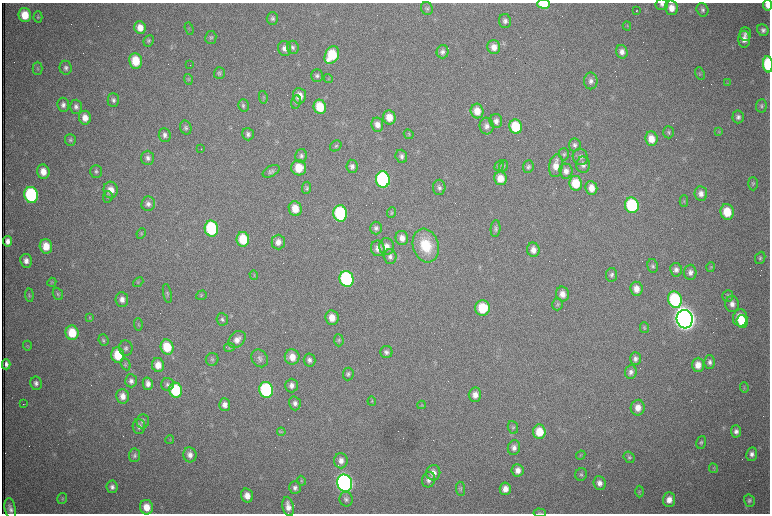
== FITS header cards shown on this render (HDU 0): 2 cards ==
NAXIS1  =                 1536 /fastest changing axis
NAXIS2  =                 1023 /next to fastest changing axis

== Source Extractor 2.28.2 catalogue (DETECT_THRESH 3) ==
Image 1536 x 1023 px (HDU 0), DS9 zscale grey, zoomed out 1/2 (1 PNG px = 2 x 2 image px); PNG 772 x 516 px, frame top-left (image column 1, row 1022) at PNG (2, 3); each listed source drawn as its Kron ellipse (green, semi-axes under 4 px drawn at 4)
Background 984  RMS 15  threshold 45.5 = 3 sigma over >= 5 px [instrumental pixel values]
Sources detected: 299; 80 cannot appear on this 1/2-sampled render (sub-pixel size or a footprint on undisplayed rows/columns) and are neither listed nor drawn; the other 219 listed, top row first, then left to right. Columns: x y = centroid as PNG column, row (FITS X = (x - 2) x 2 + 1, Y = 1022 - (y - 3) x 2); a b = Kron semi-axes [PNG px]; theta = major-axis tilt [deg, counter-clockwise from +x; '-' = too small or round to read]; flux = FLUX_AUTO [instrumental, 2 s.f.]
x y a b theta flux
543 4 6 4 -1 1.1e+05
662 4 6 5 - 9.4e+03
768 5 5 4 - 2.1e+04
427 8 7 5 -55 7.1e+03
671 8 7 6 - 3.3e+04
702 10 7 6 - 9.5e+03
636 11 2 1 - 4.3e+03
25 15 7 6 - 6.5e+04
38 17 5 4 - 4.0e+03
272 18 6 5 - 8.0e+03
505 21 7 6 - 1.2e+04
627 26 4 3 - 3.4e+03
140 27 6 5 - 3.1e+04
189 29 6 2 -72 2.6e+03
763 30 6 5 - 1.1e+04
745 34 7 6 - 1.0e+04
211 37 6 5 - 6.3e+03
744 39 8 6 89 2.4e+04
149 41 6 4 64 5.6e+03
293 47 6 6 - 8.8e+03
494 47 7 6 - 2.9e+04
285 48 7 6 - 1.8e+04
442 52 6 6 - 1.2e+04
622 52 7 6 - 1.7e+04
332 55 9 6 61 1.3e+05
136 61 7 6 - 8.9e+04
768 64 8 5 -85 2.2e+05
190 65 2 1 - 9.8e+04
38 68 6 5 - 5.4e+03
66 68 7 6 - 1.0e+04
219 73 6 5 - 5.6e+03
700 73 6 4 -69 5.1e+03
317 76 6 6 - 9.3e+03
188 79 5 4 - 4.5e+03
328 79 5 3 - 3.0e+03
591 81 8 7 - 1.5e+04
727 83 3 2 - 1.7e+03
299 96 8 6 -85 3.4e+04
263 97 6 2 -80 2.6e+03
113 100 7 6 - 1.1e+04
296 102 7 5 78 6.2e+03
63 105 7 6 - 1.3e+04
243 105 6 5 - 6.8e+03
761 106 7 5 85 6.7e+03
76 107 7 6 - 1.2e+04
320 107 7 6 - 9.3e+04
477 111 7 6 - 4.3e+04
389 117 7 6 - 4.3e+04
738 117 6 5 - 1.2e+04
85 118 7 6 - 3.0e+04
496 121 7 6 - 1.7e+04
377 125 7 6 - 2.3e+04
487 126 8 7 - 1.7e+04
516 127 7 6 - 1.3e+05
186 128 7 5 -68 8.3e+03
669 132 6 5 - 6.9e+03
719 132 4 3 - 2.9e+03
248 134 6 5 - 9.5e+03
409 134 5 4 - 4.3e+03
165 135 7 6 - 1.2e+04
651 139 7 6 - 4.2e+04
70 140 6 5 - 6.4e+03
575 145 6 6 - 9.6e+03
336 146 6 5 - 5.7e+03
201 149 2 1 - 2.3e+03
564 154 6 5 - 6.1e+03
301 156 7 5 76 8.8e+03
401 156 7 5 -71 1.1e+04
580 157 8 7 - 1.3e+04
148 158 7 6 - 1.3e+04
583 165 8 7 - 1.6e+04
352 166 7 5 -82 1.2e+04
499 166 6 4 59 5.9e+03
503 166 6 4 72 5.2e+03
556 166 11 6 83 3.7e+04
528 167 6 5 - 8.7e+03
299 168 7 7 - 7.2e+04
96 171 6 6 - 7.3e+03
271 171 9 5 29 9.8e+03
566 171 7 6 - 1.9e+04
43 172 7 6 - 3.6e+04
500 178 7 6 - 4.1e+04
383 180 8 7 - 4.8e+05
576 183 7 6 - 8.4e+04
753 184 7 5 -87 5.2e+03
439 187 8 6 89 1.1e+04
307 188 6 4 85 6.1e+03
591 188 7 6 - 3.4e+04
111 190 8 7 - 3.6e+04
701 194 7 6 - 2.0e+04
31 195 8 7 - 3.7e+05
108 197 6 4 83 5.7e+03
684 201 5 4 - 4.0e+03
148 204 7 7 - 1.4e+04
632 205 8 7 - 2.6e+05
295 209 7 6 - 4.7e+04
392 212 5 4 - 3.7e+03
727 212 8 6 -81 8.5e+04
340 213 8 7 - 2.8e+05
376 228 6 6 - 8.9e+03
211 229 8 6 -78 2.9e+05
495 229 8 5 85 8.0e+03
141 233 5 4 - 4.3e+03
402 238 7 6 - 2.5e+04
243 239 7 6 - 1.1e+05
8 241 5 4 - 1.7e+04
278 242 7 6 - 2.4e+04
46 246 7 6 - 5.1e+04
387 246 8 7 - 2.6e+04
426 246 17 13 -72 1.2e+05
378 248 8 7 - 2.1e+04
533 250 7 6 - 2.3e+04
390 256 7 6 - 1.2e+04
760 258 6 5 - 6.3e+03
26 261 7 6 - 1.7e+04
653 266 7 5 -78 7.4e+03
711 267 5 4 - 3.8e+03
676 270 7 6 - 1.3e+04
690 272 7 6 - 1.7e+04
254 275 5 4 - 3.6e+03
611 275 7 5 81 9.8e+03
346 279 8 7 - 4.4e+05
52 282 5 3 - 3.2e+03
138 282 6 3 41 3.5e+03
636 289 7 6 - 2.9e+04
167 293 9 3 -79 5.8e+03
58 294 6 5 - 5.9e+03
562 294 7 6 - 2.7e+04
29 295 7 4 -85 4.6e+03
201 295 5 4 - 4.4e+03
728 296 6 5 - 6.5e+03
122 299 7 6 - 1.9e+04
675 300 8 6 -73 2.8e+05
557 304 6 5 - 5.7e+03
732 304 8 7 - 1.8e+04
482 308 7 7 - 1.2e+05
90 317 3 3 - 2.9e+03
332 318 7 6 - 3.9e+04
740 318 8 7 - 8.5e+04
222 319 6 5 - 7.5e+03
685 319 9 8 - 4.7e+06
742 321 6 5 - 5.1e+04
138 324 6 4 -85 4.4e+03
644 328 5 4 - 4.5e+03
72 333 7 6 - 8.4e+04
237 339 10 7 44 2.3e+04
103 340 6 5 - 6.0e+03
339 340 6 5 - 5.3e+03
27 346 5 2 - 2.3e+03
167 347 8 6 -74 9.4e+04
229 347 5 3 - 3.7e+03
126 348 7 6 - 1.1e+04
386 352 6 6 - 1.1e+04
118 355 7 6 - 9.5e+04
292 357 7 7 - 3.9e+04
260 358 9 8 - 1.4e+04
212 359 6 6 - 7.6e+03
635 359 6 5 - 1.2e+04
309 360 6 6 - 1.2e+04
710 362 7 5 -89 1.2e+04
6 364 5 3 - 1.1e+04
125 364 6 4 -66 5.2e+03
158 365 7 6 - 3.8e+04
698 365 7 6 - 3.0e+04
631 372 7 6 - 1.2e+04
348 374 6 5 - 7.8e+03
131 381 6 6 - 1.3e+04
36 383 7 6 - 1.2e+04
148 384 6 5 - 1.8e+04
167 384 6 6 - 8.8e+03
292 385 7 6 - 1.4e+04
744 388 5 2 - 2.3e+03
176 390 7 6 - 2.0e+05
266 390 8 7 - 3.6e+05
475 395 7 6 - 2.3e+04
123 396 7 6 - 2.6e+04
372 401 4 4 - 4.0e+03
295 403 7 5 -74 1.3e+04
23 404 2 1 - 1.4e+03
225 405 6 5 - 1.8e+04
422 405 4 4 - 3.3e+03
638 408 8 7 - 3.2e+04
143 421 7 6 - 9.6e+03
139 426 8 6 -87 1.5e+04
513 427 6 5 - 5.7e+03
736 431 6 5 - 1.3e+04
281 432 4 3 - 4.1e+03
539 432 7 6 - 6.9e+04
170 440 4 2 - 2.1e+03
701 442 6 5 - 6.5e+03
514 448 7 6 - 1.5e+04
752 454 7 5 79 1.5e+04
134 455 6 5 - 8.5e+03
190 455 7 6 - 1.9e+04
581 455 5 3 - 3.8e+03
629 457 6 5 - 6.6e+03
341 461 8 6 -87 2.1e+04
713 468 5 2 - 2.8e+03
518 470 6 6 - 2.3e+04
433 473 8 7 - 2.4e+04
581 474 6 6 - 6.6e+03
429 480 8 6 73 1.4e+04
301 481 5 3 - 3.7e+03
345 483 9 7 -76 1.5e+06
599 483 7 6 - 1.7e+04
112 487 6 5 - 1.2e+04
295 488 6 6 - 1.1e+04
461 489 7 3 -84 6.2e+03
505 489 6 5 - 2.8e+04
640 492 6 3 89 4.0e+03
247 495 7 6 - 2.9e+04
62 498 6 5 - 4.9e+03
346 499 7 6 - 1.0e+04
669 500 7 6 - 2.8e+04
749 501 6 5 - 7.5e+03
288 506 10 5 -79 2.5e+04
147 507 7 6 - 4.9e+04
10 509 11 5 -78 1.7e+04
540 513 6 4 -2 4.4e+03
At the frame edge (FLAGS 8, measured only in part): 5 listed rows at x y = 543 4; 662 4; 768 5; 768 64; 540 513
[80 sub-pixel or undisplayed-footprint detections neither listed nor drawn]